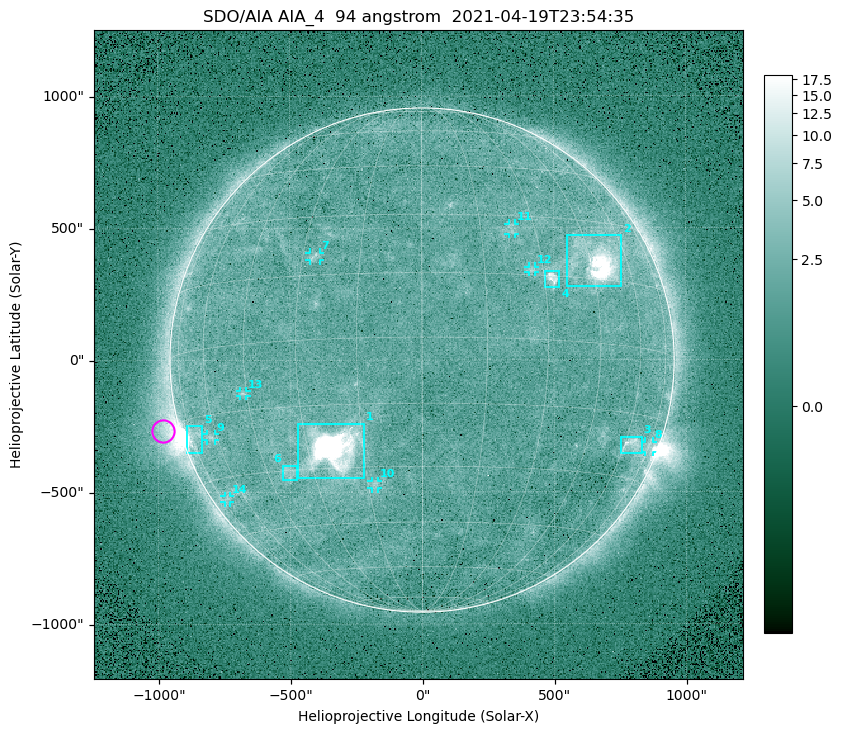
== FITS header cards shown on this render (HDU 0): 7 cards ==
TELESCOP= 'SDO/AIA '
INSTRUME= 'AIA_4   '
WAVELNTH=                   94
WAVEUNIT= 'angstrom'
DATE-OBS= '2021-04-19T23:54:35.12'
CTYPE1  = 'HPLN-TAN'
CTYPE2  = 'HPLT-TAN'

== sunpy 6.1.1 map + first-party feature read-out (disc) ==
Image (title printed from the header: SDO/AIA AIA_4  94 angstrom  2021-04-19T23:54:35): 512 x 512 px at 4.8 arcsec/px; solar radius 955 arcsec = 199 px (full disc in frame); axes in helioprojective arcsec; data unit not stated in the header (colour bar unlabelled)
Orientation: roll -0.138 deg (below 1 deg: not rotated)
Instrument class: DISC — disc imager (sunpy class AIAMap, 94 A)
Bright regions (active regions / flare kernels): reference = the median radial profile (limb darkening/brightening removed); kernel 5 px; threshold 5 sigma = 2.53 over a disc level ~1.78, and >= 1.15x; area >= 9 px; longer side >= 5 px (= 24 arcsec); searched inside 0.97 R_sun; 14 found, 14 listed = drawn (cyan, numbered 1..; 8 of them under ~33 arcsec drawn as corner ticks so the feature stays visible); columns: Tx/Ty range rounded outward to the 10 arcsec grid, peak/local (2 s.f.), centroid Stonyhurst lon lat
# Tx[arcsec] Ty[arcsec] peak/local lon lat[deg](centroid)
1 -470..-220 -450..-240 1500 -23 -25
2 550..760 280..470 38 +47 +20
3 750..830 -360..-290 4.5 +64 -22
4 460..520 270..340 6.4 +32 +14
5 -900..-830 -350..-250 6.3 -73 -19
6 -530..-470 -450..-400 2.9 -38 -30
7 -430..-380 380..410 3.2 -27 +20
8 840..880 -350..-310 2.9 +75 -22
9 -820..-780 -300..-280 2.9 -63 -20
10 -190..-170 -490..-450 2.9 -13 -34
11 330..360 470..520 2.7 +23 +26
12 400..430 330..360 3 +27 +16
13 -690..-660 -140..-110 3 -46 -11
14 -750..-730 -540..-510 2.3 -71 -35
Off-limb structures (1.02-1.3 R_sun): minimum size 50 px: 5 found; the strongest spans PA ~85..115 deg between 1.02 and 1.24 R_sun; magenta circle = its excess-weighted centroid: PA ~105 deg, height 1.06 R_sun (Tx ~-980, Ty ~-270 arcsec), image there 4.8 x the reference